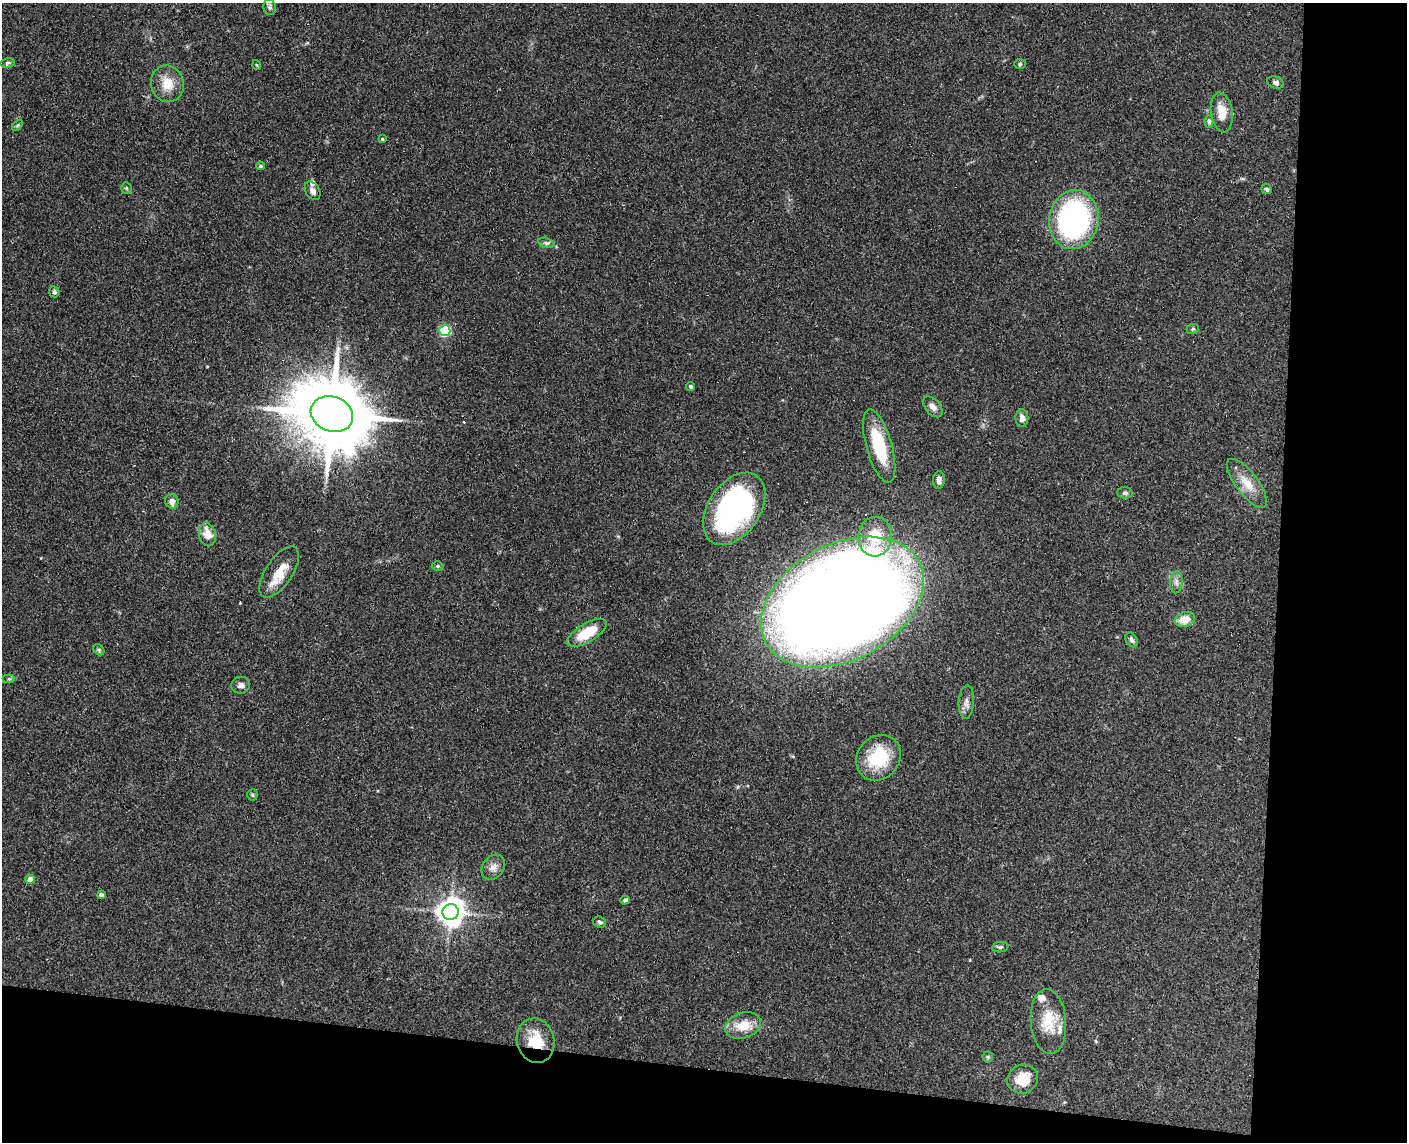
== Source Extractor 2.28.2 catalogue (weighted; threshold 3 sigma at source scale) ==
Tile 12 of 3 x 4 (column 3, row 4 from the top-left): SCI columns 2974-4378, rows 12-1151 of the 4654 x 4582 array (HDU 1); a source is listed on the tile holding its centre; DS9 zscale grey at full resolution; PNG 1409 x 1144 px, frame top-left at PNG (2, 3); each listed source drawn as its Kron ellipse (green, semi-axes under 4 px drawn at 4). Shown black and unused: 16% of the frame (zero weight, under 3 of 4 exposures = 6% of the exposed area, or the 3 px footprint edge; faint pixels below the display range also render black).
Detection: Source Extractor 2.28.2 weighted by HDU 2 'WHT'; one run over the whole footprint, this tile lists its part. Background 0.138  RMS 0.0068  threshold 0.0308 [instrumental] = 3 sigma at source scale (4.5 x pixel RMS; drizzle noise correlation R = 1.50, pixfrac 1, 0.05/0.05 arcsec/px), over >= 5 px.
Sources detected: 61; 2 cosmic-ray / hot-pixel residue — neither listed nor drawn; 3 inside a brighter listed object's ellipse — not listed separately; the other 56 listed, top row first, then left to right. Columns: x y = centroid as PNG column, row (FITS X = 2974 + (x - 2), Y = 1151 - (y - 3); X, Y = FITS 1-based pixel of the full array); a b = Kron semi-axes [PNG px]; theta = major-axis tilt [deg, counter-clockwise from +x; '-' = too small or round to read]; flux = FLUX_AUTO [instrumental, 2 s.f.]
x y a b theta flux
270 7 8 6 -75 1.8
8 63 7 4 9 1.3
1020 64 6 5 - 1.1
257 65 5 3 - 0.58
1275 83 8 5 -19 1.8
167 84 18 16 -76 12
1222 112 20 10 -81 12
1209 121 6 4 -87 1.5
17 125 6 4 46 0.9
382 139 4 4 - 0.77
260 166 4 3 - 1.1
126 188 5 5 - 0.94
1267 189 5 4 - 1.2
313 191 10 7 -58 3.2
1074 219 30 24 81 140
546 243 8 5 -14 1.6
54 292 5 5 - 1.7
1193 329 6 5 - 1.2
445 331 5 5 - 67
691 386 4 4 - 1.1
933 407 12 7 -49 3.5
332 414 21 17 -19 7200
1022 418 9 6 -87 3.5
879 446 38 13 -74 37
939 480 9 6 85 3
1247 483 30 11 -52 12
1125 493 7 5 -5 1.7
172 501 7 6 - 3.9
734 509 40 26 56 190
207 534 12 8 -77 8.8
875 537 20 17 85 20
438 566 6 5 - 0.91
279 572 29 13 57 15
1176 582 11 6 86 2.8
842 602 87 58 28 1700
1185 619 10 7 18 9.9
587 633 22 9 31 21
1132 640 8 5 -61 1.9
99 650 6 4 -47 1.1
9 679 6 4 0 0.97
241 685 9 8 - 2.8
966 702 17 7 86 3.9
878 758 24 21 49 34
252 795 5 5 - 0.93
493 867 13 10 52 4.7
30 879 4 4 - 7.1
101 895 4 4 - 2.6
625 900 4 3 - 1.5
451 912 8 8 - 820
600 922 6 5 - 1.6
1000 947 8 5 8 1.4
1048 1021 32 17 -85 19
743 1026 18 12 20 13
536 1041 22 18 -76 19
988 1057 5 5 - 1
1023 1079 15 14 - 15
Overlapping masked pixels (flux is a lower limit): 2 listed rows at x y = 332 414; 536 1041